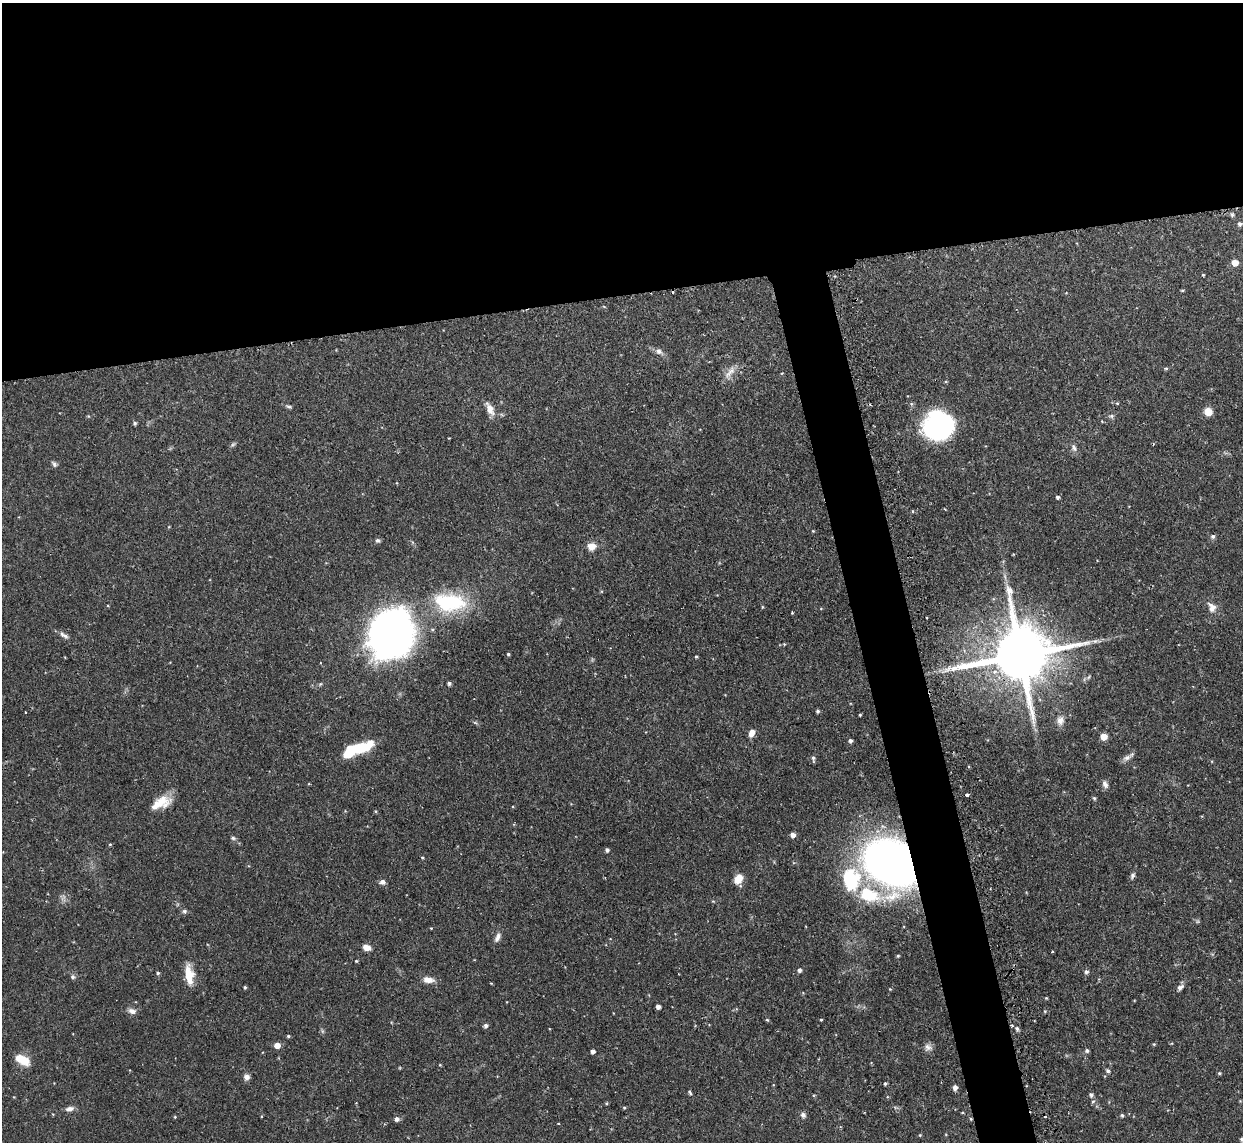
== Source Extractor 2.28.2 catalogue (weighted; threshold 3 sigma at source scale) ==
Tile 2 of 4 x 4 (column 2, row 1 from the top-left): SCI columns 1246-2486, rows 3562-4701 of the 5000 x 4970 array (HDU 1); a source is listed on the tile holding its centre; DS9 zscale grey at full resolution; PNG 1245 x 1144 px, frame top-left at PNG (2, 3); no overlay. Shown black and unused: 29% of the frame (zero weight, under 2 of 3 exposures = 2% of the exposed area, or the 3 px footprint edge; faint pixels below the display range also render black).
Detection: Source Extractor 2.28.2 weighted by HDU 2 'WHT'; one run over the whole footprint, this tile lists its part. Background 0.0761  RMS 0.0042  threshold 0.019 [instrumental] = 3 sigma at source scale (4.5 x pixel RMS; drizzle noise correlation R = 1.50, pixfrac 1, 0.05/0.05 arcsec/px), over >= 5 px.
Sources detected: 116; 2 cosmic-ray / hot-pixel residue — not listed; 3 inside a brighter listed object's ellipse — not listed separately; the other 111 listed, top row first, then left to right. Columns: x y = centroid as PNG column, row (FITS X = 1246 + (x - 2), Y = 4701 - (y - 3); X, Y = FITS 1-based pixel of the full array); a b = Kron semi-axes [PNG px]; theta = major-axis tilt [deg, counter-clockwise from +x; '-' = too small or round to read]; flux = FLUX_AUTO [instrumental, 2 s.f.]
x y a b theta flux
1232 215 5 5 - 0.74
1240 224 6 6 - 1.1
1235 263 5 5 - 5.8
1203 275 3 3 - 0.38
1182 290 5 3 - 0.45
659 351 10 7 -29 1.8
1166 368 5 3 - 0.46
730 372 21 7 51 3.1
1117 403 5 3 - 0.43
289 407 8 4 -12 0.73
490 409 21 8 -64 3.6
1208 412 8 8 - 4.2
88 416 5 3 - 0.36
1112 416 7 5 20 0.9
135 423 4 4 - 0.75
938 426 28 26 29 64
233 444 6 4 19 0.67
1074 448 11 6 -63 1.5
54 464 9 5 -60 0.96
1057 497 4 4 - 0.87
813 531 4 3 - 0.35
1213 536 7 6 - 0.93
378 540 6 6 - 0.88
592 546 10 8 6 3.7
449 602 41 23 -3 30
762 607 5 3 - 0.36
1212 607 15 10 -68 3.3
792 613 3 3 - 0.36
927 618 2 2 - 0.43
391 634 38 28 67 290
64 635 14 6 -29 1.7
1095 641 9 5 24 1.3
784 644 4 4 - 0.35
508 654 4 4 - 0.53
1021 655 19 15 10 3800
696 657 3 3 - 0.49
948 669 12 5 39 2
449 683 5 5 - 0.79
817 711 4 4 - 0.76
25 712 3 2 - 0.36
860 715 3 2 - 0.41
1060 720 14 10 89 2.9
751 733 8 6 71 2.9
1104 737 5 5 - 7.1
850 741 4 4 - 1.1
360 747 29 11 15 15
1127 758 12 7 18 1.8
813 759 8 4 -85 0.88
1105 784 9 6 -68 1.6
967 795 3 3 - 1.8
1094 798 5 4 - 0.61
159 803 28 11 33 7.6
793 835 5 4 - 2.1
233 838 6 5 - 0.78
110 844 4 3 - 0.42
607 850 4 4 - 1.1
422 857 4 3 - 0.39
892 863 33 26 -39 320
1132 876 8 5 60 1
738 879 12 9 61 4.8
851 879 28 22 -84 25
382 882 8 6 -12 1.4
184 911 6 5 - 0.85
431 928 3 3 - 0.28
498 937 13 6 67 2
366 947 8 6 -23 3.2
1052 952 3 3 - 0.94
898 956 4 4 - 0.47
356 961 4 4 - 0.37
799 970 5 4 - 1.2
1086 972 6 5 - 1.1
158 973 5 4 - 0.53
189 974 23 10 -81 7.6
73 977 6 6 - 0.98
428 980 14 8 -7 3.2
491 983 3 3 - 0.35
245 987 3 3 - 0.67
1180 987 10 6 39 1.5
658 1007 4 4 - 1.4
132 1011 10 7 -14 2
1045 1011 5 4 - 0.45
767 1020 5 4 - 0.48
821 1020 4 3 - 0.36
485 1025 5 5 - 1.1
1011 1025 4 3 - 0.71
1017 1029 6 4 -59 0.9
288 1036 4 4 - 0.51
1154 1044 5 4 - 0.41
277 1045 6 5 - 2.9
928 1047 10 9 - 1.9
1087 1050 5 5 - 0.89
592 1051 4 4 - 1.6
23 1060 18 9 -29 6.9
440 1065 4 3 - 0.32
1108 1071 6 5 - 0.85
1219 1073 5 4 - 0.53
247 1077 7 6 - 1.9
885 1083 4 3 - 0.7
955 1087 5 4 - 2
690 1092 5 3 - 0.67
1091 1095 5 5 - 1
1093 1101 5 3 - 0.54
624 1108 4 4 - 0.43
69 1109 11 6 11 1.9
803 1115 7 6 - 1.3
1122 1115 4 4 - 0.65
175 1117 4 3 - 0.34
397 1119 5 5 - 1.4
971 1119 4 4 - 0.49
920 1135 4 3 - 0.37
1242 1139 5 4 - 1
Overlapping masked pixels (flux is a lower limit): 4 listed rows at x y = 1021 655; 892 863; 1011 1025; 971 1119
Isophote crosses this tile's border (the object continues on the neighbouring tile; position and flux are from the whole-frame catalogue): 1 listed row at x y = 1242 1139